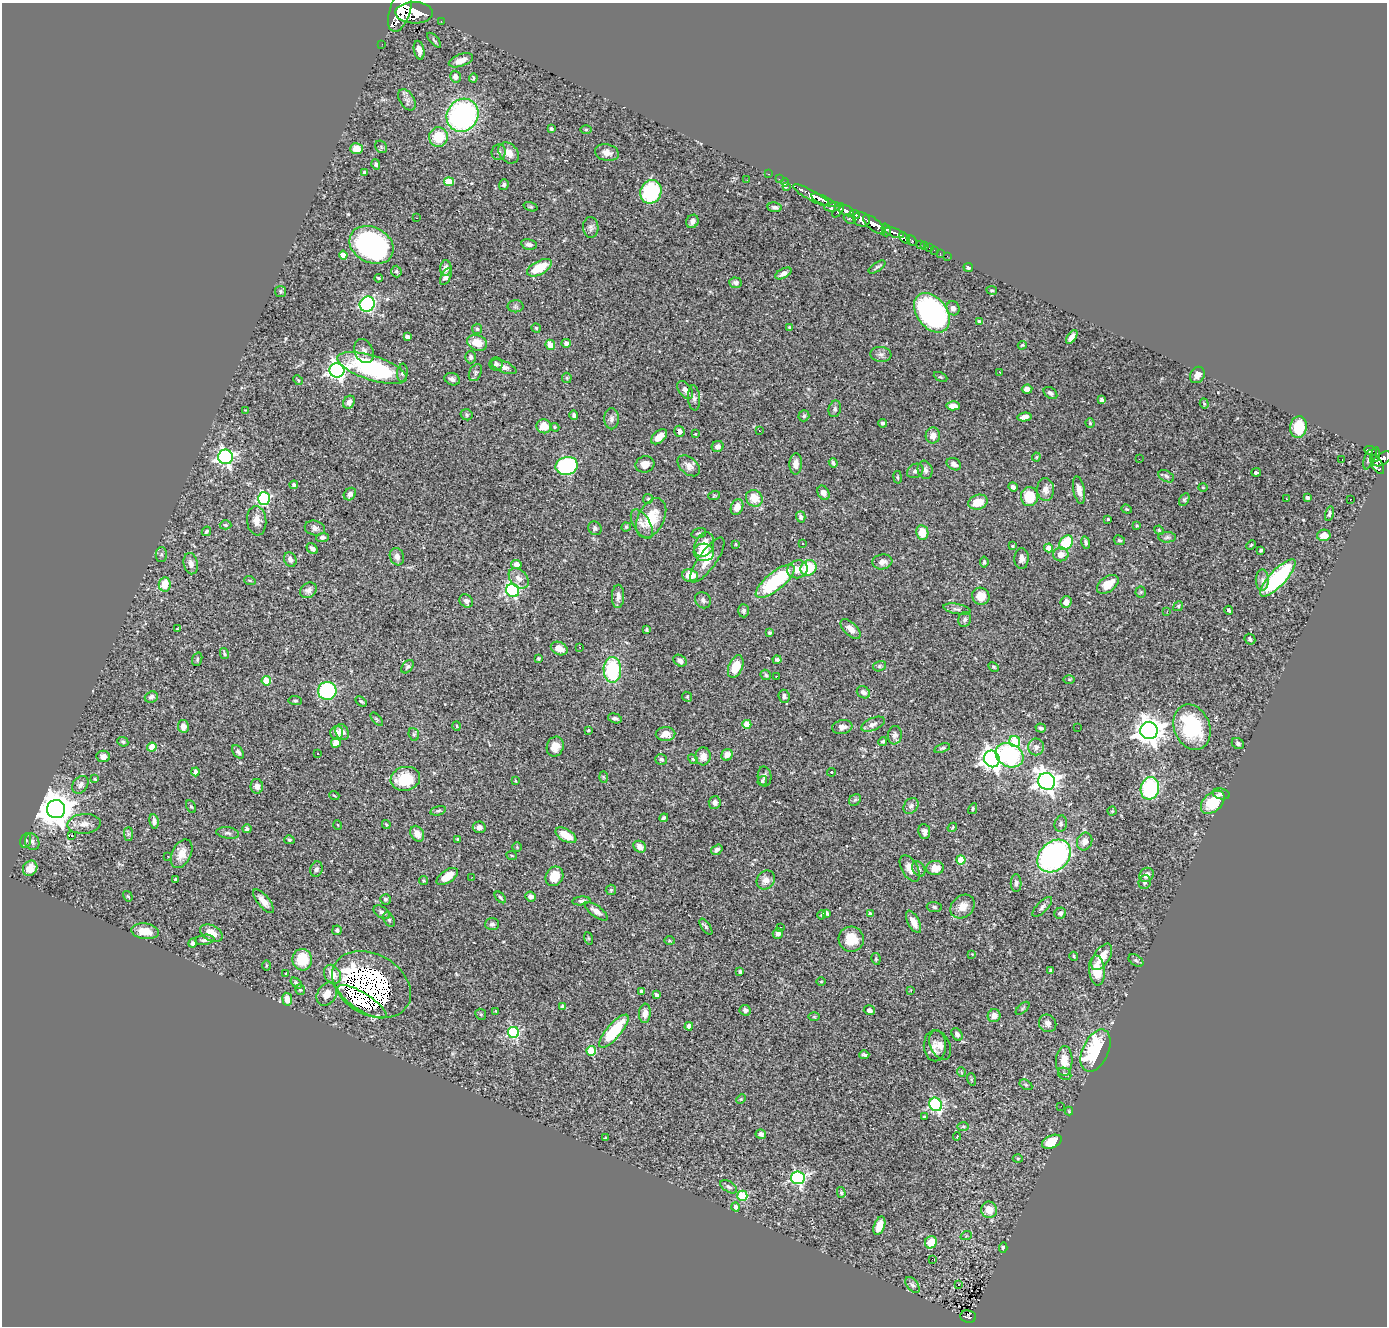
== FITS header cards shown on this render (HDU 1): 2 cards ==
NAXIS1  =                 1385
NAXIS2  =                 1324

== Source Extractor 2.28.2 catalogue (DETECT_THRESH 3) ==
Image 1385 x 1324 px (HDU 1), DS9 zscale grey, 1 PNG px = 1 image px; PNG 1389 x 1328 px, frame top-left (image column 1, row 1324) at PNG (2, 3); each listed source drawn as its Kron ellipse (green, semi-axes under 4 px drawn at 4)
Background 1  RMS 0.028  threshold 0.0832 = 3 sigma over >= 5 px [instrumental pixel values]
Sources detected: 454; all 454 listed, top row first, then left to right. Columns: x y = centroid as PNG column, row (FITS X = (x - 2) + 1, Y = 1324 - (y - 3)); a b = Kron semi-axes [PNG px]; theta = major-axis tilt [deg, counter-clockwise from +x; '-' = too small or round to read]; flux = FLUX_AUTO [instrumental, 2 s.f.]
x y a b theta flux
400 10 22 10 72 5900
414 13 19 10 -1 5800
441 21 2 2 - 13
434 40 9 3 -49 3.2
382 44 2 2 - 10
419 50 9 5 -78 11
461 60 12 6 19 14
455 77 6 5 - 8
473 78 4 3 - 2.2
407 100 12 7 -57 8.6
463 115 17 15 55 430
551 129 3 3 - 3.1
586 129 6 4 1 2.3
438 137 10 9 - 59
381 147 7 5 -49 3.2
356 149 6 5 - 24
499 152 8 7 - 5.6
509 153 12 9 -49 20
607 153 12 8 -13 14
376 164 5 4 - 3.7
365 173 4 4 - 4.9
768 174 3 2 - 33
779 179 2 2 - 12
747 180 3 2 - 1.9
449 182 5 4 - 64
785 182 4 3 - 18
504 185 5 5 - 4.3
787 187 3 2 - 61
651 192 12 10 69 170
811 195 20 5 -28 1800
823 200 13 4 -23 1400
530 207 7 4 -19 2.8
775 207 7 4 -6 5.5
833 207 8 4 7 440
838 210 8 3 54 540
846 211 8 5 -24 830
855 214 5 3 - 460
416 218 3 2 - 23
850 219 6 3 -28 200
861 219 9 7 -21 1200
692 221 7 6 - 9.7
874 225 13 5 -38 2400
591 227 10 7 -87 6.8
886 230 6 3 -75 640
894 233 10 4 -19 1200
904 238 7 3 -51 320
912 240 6 3 -46 200
529 244 8 5 -12 7
371 245 23 17 -28 390
920 245 4 3 - 71
925 246 2 2 - 11
929 248 2 2 - 9.9
934 250 2 2 - 6.1
940 253 2 2 - 10
343 255 4 4 - 22
947 256 2 2 - 5.2
877 267 10 3 35 3.5
968 267 4 4 - 3.4
446 268 7 6 - 11
539 268 13 6 29 60
396 271 6 5 - 3.2
783 273 9 4 29 8.6
446 277 9 5 63 8.2
378 278 4 3 - 2.7
736 283 6 5 - 5.1
992 290 5 3 - 2
281 291 5 5 - 3.2
367 304 8 7 - 290
515 306 8 6 0 3.9
953 308 7 6 - 8.1
932 313 22 15 -52 470
979 322 4 4 - 11
536 328 5 4 - 2.3
789 328 4 4 - 3.4
477 329 5 5 - 2.7
407 337 4 4 - 13
1072 337 8 4 54 9.6
477 343 10 7 -23 30
566 343 5 4 - 7.1
550 345 5 4 - 24
1022 345 5 3 - 2
364 351 12 9 -66 9.9
881 354 10 7 -6 8.4
471 357 6 5 - 4.1
496 364 6 6 - 5
504 367 13 5 -24 7.6
372 368 36 12 -18 250
337 370 7 7 - 730
999 372 3 2 - 4
402 373 9 5 84 5.5
475 373 9 6 64 5.1
1197 375 8 7 - 9.9
940 377 7 4 -25 2.6
567 378 5 5 - 2.4
452 379 8 6 -19 7.3
298 380 5 3 - 2.3
1027 389 5 4 - 10
685 390 10 6 -54 9.7
1050 393 7 5 -38 5.8
694 398 12 6 -84 6.2
1102 400 4 3 - 7.9
349 402 7 5 58 8.9
1204 404 5 4 - 2.5
953 406 7 4 -4 14
835 409 8 6 77 5.4
245 410 2 2 - 1.2
466 415 6 5 - 3.3
574 415 4 3 - 3.8
804 416 5 5 - 3.2
1024 417 7 4 10 12
611 419 10 7 -90 6.8
883 423 4 3 - 4.3
1090 423 4 4 - 2.5
544 426 7 7 - 27
555 427 5 4 - 2.3
1298 427 11 8 81 54
679 431 5 5 - 8.7
759 431 3 2 - 3.8
695 434 3 3 - 1.5
933 435 8 7 - 16
659 437 9 5 41 16
718 446 6 5 - 7.9
1371 451 6 3 -23 260
1376 454 7 3 83 330
225 457 7 7 - 580
1036 457 4 4 - 1.8
1139 459 2 2 - 1.9
1382 459 10 6 33 760
1342 460 3 2 - 15
1368 460 10 3 76 3.2
833 463 5 3 - 3.9
645 464 9 8 - 14
796 464 11 6 88 13
954 464 8 5 -29 7.5
1377 465 10 5 -60 520
567 466 11 9 13 240
689 466 13 8 -40 12
925 470 9 7 -73 7.6
915 471 9 6 31 7
1256 472 4 3 - 7.3
1166 476 8 5 -30 4.4
898 477 6 3 -81 2
294 485 4 4 - 4.5
1013 487 5 4 - 5.6
1203 487 5 3 - 1.5
1045 489 11 8 -88 13
1079 490 14 5 -79 12
823 493 7 5 -61 8.7
350 494 7 5 46 6.3
714 496 6 3 19 2.2
1030 497 9 8 - 52
1307 497 4 4 - 4.1
754 498 9 8 - 30
264 499 6 6 - 250
648 499 5 5 - 2.5
1286 499 3 2 - 1.6
1350 499 3 2 - 1.7
1184 500 7 5 59 3.1
978 502 10 7 18 32
737 507 8 6 67 20
1127 509 5 4 - 1.9
1329 514 7 4 75 4.2
801 517 6 4 -73 6.4
651 518 21 13 63 56
1108 519 3 3 - 2
257 521 15 9 -84 16
642 524 16 8 -58 14
225 525 6 4 -2 2.6
1137 525 3 3 - 2.5
626 527 4 4 - 2.2
315 528 10 7 -14 6.9
595 528 7 6 - 4.6
1159 530 5 4 - 2.3
206 531 5 4 - 3.7
699 533 7 5 18 3.6
922 533 7 6 - 32
1324 535 7 5 10 17
322 537 6 4 6 4.9
1167 537 8 5 1 4.5
1119 540 6 4 -27 2.9
803 543 3 2 - 2.6
1066 543 8 6 49 78
1086 543 6 4 -80 3.9
736 544 3 3 - 1.8
704 545 13 9 64 33
1251 545 5 3 - 1.9
1012 546 3 3 - 2.1
1049 548 4 4 - 25
312 549 6 4 -43 6.5
1261 550 3 3 - 2.9
704 552 10 8 -6 30
1061 554 7 7 - 15
161 555 7 5 89 4.1
397 557 9 7 -72 10
290 559 7 6 - 7.3
1021 559 10 7 89 8.6
707 560 27 9 54 28
882 562 10 7 9 11
984 562 5 3 - 3.3
191 564 11 7 -79 12
516 564 5 4 - 8.9
809 568 8 7 - 81
798 569 10 9 - 20
690 575 8 6 -6 36
519 578 12 8 -46 14
1278 578 24 8 47 230
1262 580 10 6 90 8
250 581 6 3 -19 2.4
775 581 24 9 39 160
165 584 7 6 - 28
1108 584 12 7 35 33
308 590 9 7 38 8.2
513 590 7 6 - 330
1141 592 5 5 - 2.2
618 596 11 6 88 9.9
981 596 9 8 - 24
703 600 8 7 - 5.9
466 601 7 6 - 7.7
1066 602 6 5 - 14
1178 606 5 4 - 2.8
957 609 14 5 -11 6.7
1229 610 4 3 - 2.5
744 611 7 5 -87 5.3
1167 611 3 2 - 2
965 619 7 6 - 5.9
177 629 3 2 - 1.6
851 629 12 6 -45 13
646 630 3 3 - 2.4
769 633 3 3 - 4
1250 639 6 5 - 3.7
580 647 3 2 - 1.2
559 648 9 6 -25 18
224 653 6 3 -78 2.5
538 658 3 3 - 2.3
197 659 7 5 72 2.7
777 660 4 4 - 4
680 661 7 5 -34 7.5
880 666 7 5 16 3.4
407 667 7 5 50 3.2
736 667 12 7 68 39
994 667 6 4 -28 2.2
612 670 13 8 -89 140
766 675 5 4 - 3
776 676 2 2 - 1.2
1069 679 6 4 -1 2.1
266 681 4 4 - 60
327 691 9 9 - 180
863 692 7 5 -32 7.2
784 696 6 5 - 6.1
151 697 6 5 - 6.8
687 697 5 4 - 2.1
295 701 6 4 -5 3
361 701 6 3 -32 2.6
615 718 7 4 -15 4.9
377 719 8 3 -50 2.4
747 724 4 4 - 41
873 724 12 6 23 8.1
183 726 6 5 - 11
457 726 4 3 - 1.6
842 727 10 7 9 9.7
1192 727 23 17 -68 150
1041 728 5 4 - 4.1
1078 728 2 2 - 3
588 730 3 2 - 1.8
1149 731 9 8 - 2200
342 732 8 6 -62 10
337 733 6 6 - 12
414 734 6 5 - 3
666 734 10 7 4 17
895 735 9 7 83 6.3
883 741 4 4 - 2.7
1015 741 5 5 - 90
123 742 5 4 - 3.9
336 743 5 5 - 15
1238 744 6 5 - 4.5
152 747 4 4 - 38
555 747 10 8 70 19
1036 747 8 8 - 8.5
942 748 8 4 18 3.1
238 752 7 5 -56 5.7
318 754 2 2 - 1.2
727 755 6 5 - 17
1009 755 14 11 -28 200
103 756 7 5 -8 7.5
703 756 9 7 86 17
661 759 6 5 - 3.9
693 759 5 4 - 2.7
992 759 8 7 - 1100
195 772 4 4 - 11
831 772 4 4 - 2.5
764 776 10 7 -86 6.9
603 777 6 3 -88 1.8
95 779 3 3 - 2
405 779 15 12 10 69
515 781 4 2 - 1.9
762 781 5 4 - 3.2
1047 781 9 8 - 1300
80 785 10 7 53 8.8
257 786 7 6 - 11
1150 788 11 9 79 170
1221 794 9 5 -10 4.7
334 795 5 3 - 1.7
855 800 6 5 - 3
1213 802 14 9 43 62
715 803 6 6 - 6.8
911 806 8 6 50 6.6
191 807 7 4 -61 2.7
56 809 9 9 - 4600
973 809 6 4 61 3.4
438 811 8 4 14 3.1
1112 811 4 4 - 1.8
664 818 4 4 - 4.3
154 821 7 4 -82 5.5
84 824 16 10 4 17
386 824 4 3 - 2
1061 824 8 6 79 4.7
338 825 5 3 - 1.4
479 827 6 6 - 8.8
952 827 5 4 - 2.1
247 829 4 4 - 5
924 832 7 6 - 6.5
228 833 11 5 -8 5.6
128 834 7 4 -90 3.3
417 834 8 6 -59 16
72 835 3 2 - 3.3
566 835 11 6 -31 34
458 839 3 3 - 2.7
289 840 5 4 - 2.8
26 841 7 5 75 4.4
1085 841 9 7 68 13
32 842 8 7 - 5.9
517 847 5 4 - 1.9
640 847 7 5 -35 13
717 850 6 4 34 6.4
182 854 15 9 64 23
168 856 3 2 - 2.9
512 856 5 3 - 1.8
1054 856 18 14 43 460
961 860 4 4 - 61
30 868 8 7 - 16
910 868 14 8 -59 16
935 868 8 7 - 22
316 869 8 6 71 4.7
919 869 8 6 -58 4.9
1147 875 8 6 48 13
447 876 12 6 33 27
554 876 10 8 60 37
472 877 2 2 - 5.2
175 879 4 3 - 2.1
766 880 10 8 49 13
423 881 5 4 - 2.2
1145 882 7 6 - 5.1
1016 883 9 5 -88 6.4
611 890 5 5 - 2.9
128 896 5 4 - 1.9
531 896 5 5 - 6.2
500 897 7 4 -46 3.2
385 899 5 5 - 4.1
263 901 14 6 -50 17
581 901 9 4 7 4.9
934 907 7 5 -4 4.5
963 907 13 10 43 21
1042 907 13 5 46 6.7
596 911 14 5 -36 12
382 912 9 5 -33 5.5
827 913 4 3 - 4.6
1060 913 6 5 - 5.2
870 914 4 3 - 8.8
822 915 5 4 - 2.6
389 919 8 5 -62 4.2
913 922 12 5 -63 17
492 924 7 6 - 5
706 927 9 4 -56 4.2
780 927 3 2 - 2.8
337 930 5 4 - 4
145 931 14 7 -8 26
211 933 12 7 -28 27
778 933 5 5 - 6.7
588 938 6 4 -71 2.2
851 939 13 12 - 39
205 940 9 5 7 6.4
669 941 5 3 - 1.8
193 943 5 4 - 4.9
972 954 3 3 - 1.4
1074 956 4 3 - 2.1
1102 957 15 7 57 25
876 959 6 4 -80 2.5
302 960 11 10 - 52
1136 960 8 5 -36 3.8
266 966 5 3 - 1.9
1051 970 3 3 - 3.3
1097 970 15 8 -85 49
740 972 4 3 - 4.5
286 973 3 2 - 1.4
332 974 10 8 -59 24
821 982 5 3 - 1.7
296 983 7 4 -40 3.6
372 984 42 30 -30 1900
300 990 5 4 - 3.7
641 991 4 3 - 4.8
911 991 3 2 - 3.4
327 994 12 9 60 18
656 995 4 3 - 4.5
287 999 6 5 - 19
362 1002 28 9 -32 420
563 1007 4 4 - 10
1023 1008 8 4 42 2.8
745 1010 6 5 - 6.8
869 1010 5 5 - 6.6
496 1011 4 2 - 1.3
645 1013 10 6 85 12
481 1014 6 5 - 2.8
994 1016 6 6 - 15
814 1017 6 4 0 2.2
1048 1023 9 8 - 8.6
689 1026 4 4 - 15
614 1031 21 7 49 100
513 1032 5 5 - 230
957 1034 7 5 -56 5.4
940 1045 16 9 -65 14
935 1046 15 11 -89 18
591 1051 5 4 - 94
1096 1051 22 13 65 200
864 1055 5 3 - 3.4
1064 1061 15 8 87 28
961 1072 5 3 - 1.5
1065 1074 7 5 -32 4.6
971 1079 6 4 -73 2.3
1026 1085 7 4 -30 3.1
741 1099 5 4 - 2.3
936 1104 7 6 - 280
1061 1106 2 2 - 3.6
1069 1111 4 4 - 1.6
924 1117 3 3 - 2.9
963 1126 6 4 -1 2.7
761 1134 5 4 - 6.4
957 1136 4 3 - 1.7
606 1138 3 2 - 1.6
1052 1142 10 6 22 47
1018 1158 5 3 - 1.9
798 1178 7 6 - 360
729 1187 9 5 -32 5.6
841 1192 5 4 - 3.1
742 1196 5 5 - 130
735 1207 4 4 - 7.7
989 1210 8 8 - 26
879 1226 9 5 71 26
966 1236 6 3 18 2.2
931 1242 6 6 - 36
1003 1248 5 4 - 3.4
932 1259 2 2 - 3.4
959 1284 3 3 - 18
912 1285 9 5 -51 5.3
968 1317 8 6 -5 180